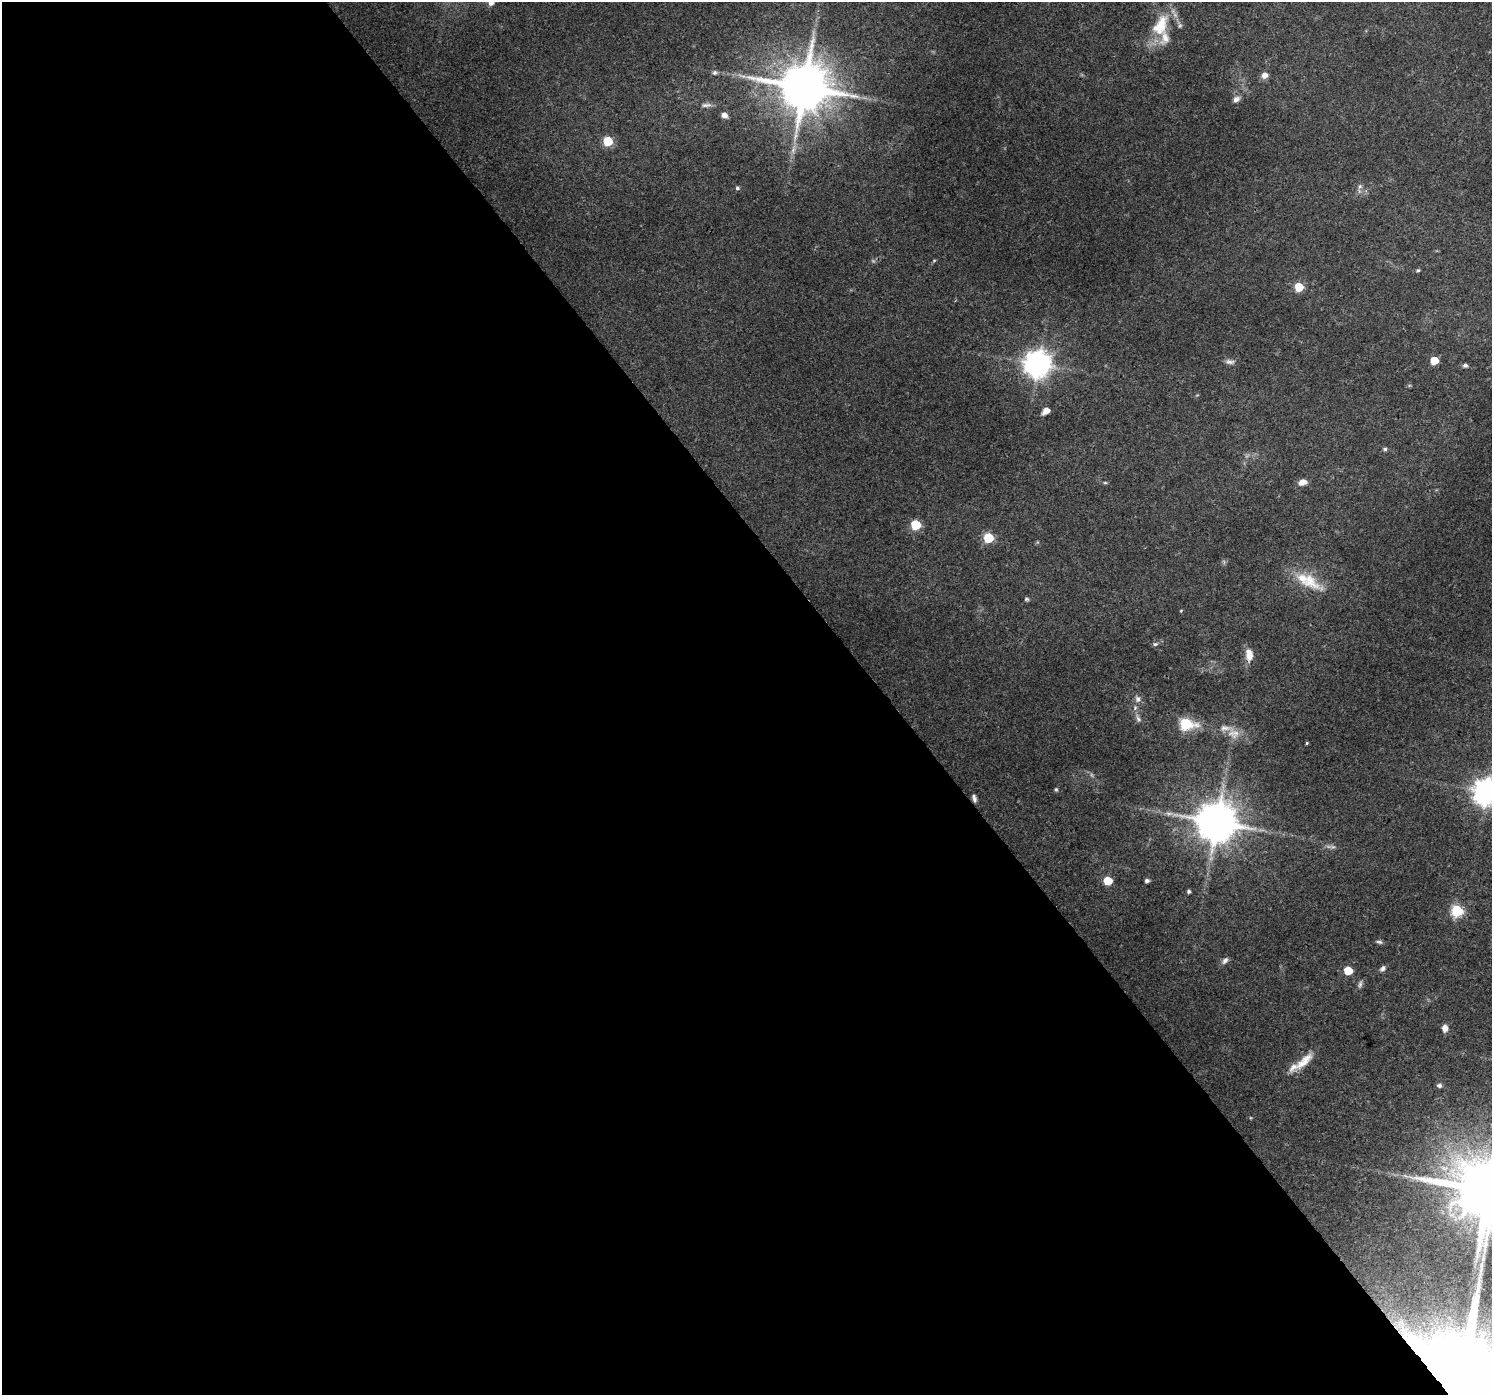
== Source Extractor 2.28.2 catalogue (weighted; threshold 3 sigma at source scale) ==
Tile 9 of 4 x 4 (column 1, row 3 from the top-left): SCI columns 5-1494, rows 1590-2982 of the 5964 x 5900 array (HDU 1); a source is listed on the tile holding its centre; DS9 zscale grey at full resolution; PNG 1494 x 1397 px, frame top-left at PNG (2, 2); no overlay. Shown black and unused: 59% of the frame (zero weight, under 3 of 4 exposures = <1% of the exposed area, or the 3 px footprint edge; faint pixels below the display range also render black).
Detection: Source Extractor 2.28.2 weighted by HDU 2 'WHT'; one run over the whole footprint, this tile lists its part. Background 0.0882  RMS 0.0054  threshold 0.0245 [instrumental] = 3 sigma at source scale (4.5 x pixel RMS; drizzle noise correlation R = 1.50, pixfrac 1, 0.0396/0.0396 arcsec/px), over >= 5 px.
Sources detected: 57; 1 too faint to see at this stretch — not listed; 4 inside a brighter listed object's ellipse — not listed separately; the other 52 listed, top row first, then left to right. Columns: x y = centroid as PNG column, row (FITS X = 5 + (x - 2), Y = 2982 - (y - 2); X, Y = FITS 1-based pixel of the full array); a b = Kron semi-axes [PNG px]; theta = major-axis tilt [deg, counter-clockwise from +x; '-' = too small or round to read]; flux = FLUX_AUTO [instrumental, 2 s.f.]
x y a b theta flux
491 3 7 5 42 2.4
1160 26 35 19 67 21
715 73 6 5 - 1.3
1264 75 5 5 - 4.6
804 87 15 13 4 3000
1236 100 8 6 37 2.7
706 105 15 5 3 2.2
724 115 6 6 - 2.9
608 141 6 5 - 24
793 150 11 5 66 2.4
1360 186 7 6 - 1.4
737 188 5 5 - 1.1
934 260 5 3 - 0.58
1418 270 5 4 - 0.74
1299 287 6 6 - 16
1434 360 5 5 - 12
1230 362 14 6 -4 2.1
1038 364 9 8 - 650
1465 365 6 5 - 1.3
1046 411 6 5 - 5.8
1385 449 6 5 - 1.1
1302 482 10 7 13 3.8
1105 483 6 4 -1 0.71
916 525 6 6 - 29
988 538 6 6 - 32
1310 581 42 17 -39 17
1026 599 6 5 - 0.91
1155 644 7 5 2 1.1
1249 655 17 9 -86 5.7
1138 699 9 8 - 2.4
1138 719 11 6 -62 2.1
1186 724 7 6 - 59
1233 733 18 14 -32 7.1
1307 743 4 4 - 0.58
1056 789 6 4 -68 0.74
1486 792 9 9 - 590
974 798 10 5 -76 1.9
1169 814 11 5 4 2.1
1217 822 11 11 - 2000
1108 881 5 5 - 19
1147 881 4 4 - 1.9
1189 891 4 4 - 1.2
1457 911 6 6 - 56
1379 942 9 5 -12 1.2
1225 960 10 6 51 2
1383 968 8 6 41 1.6
1348 970 6 5 - 16
1360 984 10 5 74 1.5
1445 1028 7 6 - 3.6
1304 1061 30 10 43 8.7
1439 1085 6 5 - 1.4
1488 1191 19 18 - 5800
Overlapping masked pixels (flux is a lower limit): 1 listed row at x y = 974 798
Isophote crosses this tile's border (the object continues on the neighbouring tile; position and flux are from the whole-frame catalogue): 3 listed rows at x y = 491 3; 1486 792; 1488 1191